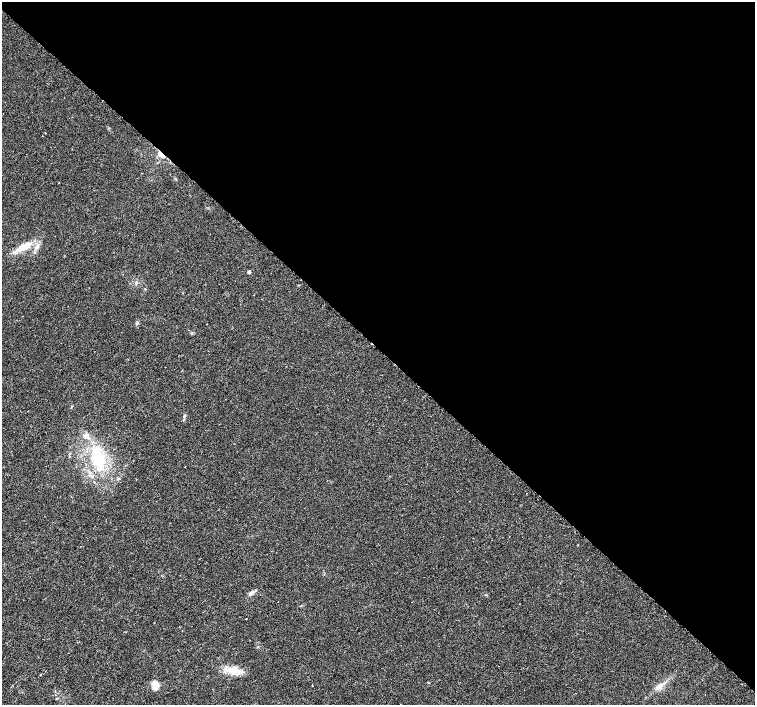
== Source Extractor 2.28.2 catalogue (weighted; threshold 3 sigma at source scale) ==
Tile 3 of 4 x 4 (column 3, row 1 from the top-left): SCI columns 3066-4570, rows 4424-5829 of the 6096 x 6087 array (HDU 1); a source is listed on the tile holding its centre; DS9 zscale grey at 2 x 2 block average (1 PNG px = mean of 2 x 2 image px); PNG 757 x 707 px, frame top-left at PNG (2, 2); no overlay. Shown black and unused: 49% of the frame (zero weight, under 2 of 3 exposures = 2% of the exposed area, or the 3 px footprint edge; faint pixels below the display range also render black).
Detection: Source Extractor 2.28.2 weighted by HDU 2 'WHT'; one run over the whole footprint, this tile lists its part. Background 0.0314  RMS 0.0055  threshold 0.0248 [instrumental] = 3 sigma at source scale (4.5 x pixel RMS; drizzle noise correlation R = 1.50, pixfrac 1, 0.0396/0.0396 arcsec/px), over >= 5 px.
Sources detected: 16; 1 cosmic-ray / hot-pixel residue — not listed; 1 inside a brighter listed object's ellipse — not listed separately; the other 14 listed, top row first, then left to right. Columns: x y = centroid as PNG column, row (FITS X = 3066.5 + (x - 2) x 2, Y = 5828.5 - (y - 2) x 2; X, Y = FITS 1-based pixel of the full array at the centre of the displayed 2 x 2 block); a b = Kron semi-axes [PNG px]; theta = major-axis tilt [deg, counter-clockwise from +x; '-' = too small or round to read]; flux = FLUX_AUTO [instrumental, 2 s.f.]
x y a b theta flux
45 133 2 2 - 0.54
161 154 7 4 -55 5.5
37 247 5 3 - 2.5
23 248 20 6 30 21
249 272 3 3 - 2.6
86 436 6 6 - 5.4
98 460 20 15 -66 47
92 476 4 3 - 1.7
577 545 2 2 - 0.62
252 593 8 4 44 3.8
232 670 17 8 9 17
41 674 2 2 - 0.84
155 685 11 7 83 8.9
659 687 6 4 2 3.7
Overlapping masked pixels (flux is a lower limit): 1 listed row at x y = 161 154
Diffuse or blended objects may show on this block-average render without a row.